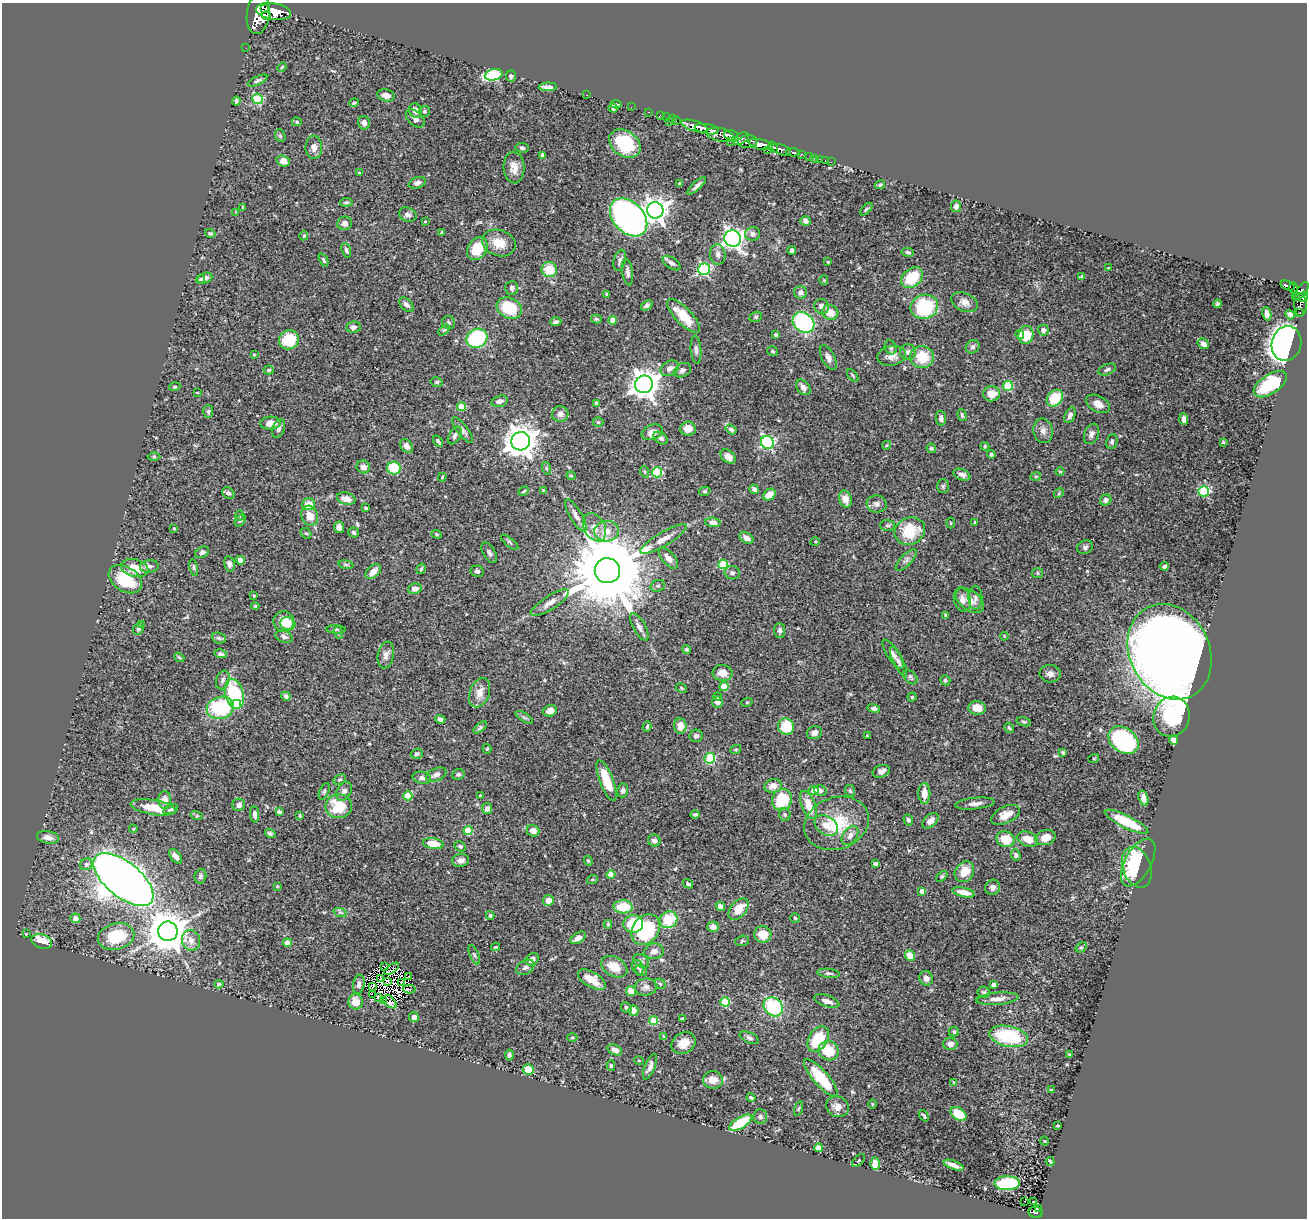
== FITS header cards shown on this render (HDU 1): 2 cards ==
NAXIS1  =                 1305
NAXIS2  =                 1216

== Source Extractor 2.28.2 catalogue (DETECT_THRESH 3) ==
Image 1305 x 1216 px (HDU 1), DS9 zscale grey, 1 PNG px = 1 image px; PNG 1309 x 1220 px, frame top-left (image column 1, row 1216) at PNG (2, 3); each listed source drawn as its Kron ellipse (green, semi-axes under 4 px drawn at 4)
Background 0.923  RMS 0.024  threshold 0.0717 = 3 sigma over >= 5 px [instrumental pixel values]
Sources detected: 497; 5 with non-positive FLUX_AUTO (blend fragments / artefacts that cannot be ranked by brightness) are neither listed nor drawn; the other 492 listed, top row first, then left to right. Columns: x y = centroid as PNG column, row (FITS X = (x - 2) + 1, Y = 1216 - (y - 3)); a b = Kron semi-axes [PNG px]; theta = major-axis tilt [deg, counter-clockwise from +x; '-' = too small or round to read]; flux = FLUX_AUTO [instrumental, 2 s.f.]
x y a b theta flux
264 8 2 2 - 310
273 11 18 8 -9 4500
258 14 21 11 83 5600
266 15 4 4 - 670
246 48 2 2 - 11
282 67 5 4 - 1.9
494 75 9 5 12 150
511 76 6 5 - 3.8
257 81 10 3 26 3.5
548 87 9 4 1 8.1
386 95 9 6 -12 9.1
587 95 3 2 - 150
257 99 5 5 - 75
236 101 4 4 - 3.8
354 103 4 3 - 2.4
616 104 5 4 - 4.2
631 107 2 2 - 11
613 108 5 4 - 3.3
415 110 7 6 - 9.7
424 111 5 5 - 2.9
648 112 3 2 - 23
660 115 2 2 - 11
666 117 2 2 - 16
415 119 11 7 -41 8.6
672 119 4 2 - 20
676 121 3 2 - 30
297 122 5 4 - 2.4
669 122 3 2 - 64
364 123 7 6 - 8.1
695 126 14 5 -17 1800
707 129 12 5 -9 1400
720 135 14 6 -11 920
280 136 6 5 - 2.5
731 136 7 5 -22 730
741 139 8 5 33 430
730 142 2 2 - 21
748 142 10 6 6 1100
625 144 17 12 -34 81
761 144 12 5 -13 2500
314 147 11 8 -87 9.8
773 147 6 4 -55 360
522 148 6 4 -9 3.6
781 150 10 5 -22 1100
767 151 4 3 - 140
793 152 7 4 -8 280
542 155 4 3 - 2.6
801 155 3 3 - 110
810 156 3 3 - 63
814 158 2 2 - 12
819 159 2 2 - 12
825 160 2 2 - 5.4
283 161 7 5 -18 14
831 162 2 2 - 8.7
514 167 16 10 -85 14
359 173 4 3 - 1.5
417 183 9 5 18 5.7
680 184 3 3 - 1.9
880 185 5 4 - 2.3
697 186 12 4 43 6
346 202 6 4 5 3
956 206 6 5 - 6.3
243 207 4 3 - 1.4
866 209 8 3 46 2.4
655 210 8 8 - 1300
236 212 3 3 - 1.1
408 215 9 6 -24 6
629 217 22 15 -46 910
425 221 3 3 - 1.6
806 221 5 4 - 6
345 223 7 6 - 8.1
210 233 5 3 - 2.4
442 233 4 3 - 3.3
753 234 7 7 - 5.4
304 236 4 4 - 2.4
733 238 8 8 - 790
499 243 17 13 -18 28
477 248 12 9 55 50
346 250 7 4 -70 4.2
792 250 4 4 - 3.6
908 252 6 4 -11 2.9
718 254 10 7 -86 7.3
324 260 7 3 -64 2.7
620 260 11 6 76 5.4
828 262 4 3 - 1.4
671 263 10 5 -33 5.7
1108 268 3 2 - 1.2
704 269 6 6 - 200
549 270 8 7 - 34
627 272 13 5 -82 7
1082 277 4 3 - 2.9
205 278 8 5 19 6.6
912 278 12 9 43 56
200 279 4 4 - 2.3
824 280 5 4 - 1.8
1288 286 7 4 -20 300
512 288 7 6 - 5.3
1293 288 6 3 -84 250
1301 291 11 5 54 700
801 292 6 6 - 7.7
607 294 4 3 - 2.3
1295 296 4 3 - 80
1303 297 5 4 - 450
965 302 14 9 -23 10
1217 304 4 3 - 3
406 305 9 5 -45 6.7
647 305 6 4 37 3.7
1300 305 12 6 -87 210
822 306 8 7 - 9.1
924 307 14 12 20 130
509 308 13 10 -26 67
830 312 8 7 - 21
1300 313 3 2 - 27
1267 314 7 4 -76 8.1
1290 314 5 4 - 5
684 316 22 8 -45 38
756 317 6 5 - 2.5
596 319 5 4 - 2.4
613 320 4 4 - 22
448 322 6 6 - 3.6
556 322 5 4 - 4.4
804 322 12 9 -37 180
353 327 7 5 7 7.1
444 330 6 4 43 2.3
1043 330 5 5 - 5.5
1020 334 4 4 - 18
776 335 4 3 - 2.9
1026 335 9 7 75 36
477 338 11 9 28 140
289 340 10 9 - 59
1203 344 6 5 - 9
1286 344 17 14 74 1100
891 347 7 5 -67 4.6
973 347 7 6 - 4.2
696 350 14 5 -85 5.3
772 351 6 4 -34 2.4
908 352 8 7 - 6.5
254 355 3 3 - 1.7
892 356 14 9 11 13
828 357 13 6 -63 7.8
922 357 12 11 - 43
670 368 10 7 28 9
1107 369 9 5 23 4.3
269 370 5 4 - 2.5
682 370 9 6 27 5.5
853 376 7 3 -51 1.9
437 382 6 4 -13 2.4
644 384 9 9 - 2000
1270 384 19 9 34 86
1008 386 5 5 - 80
175 387 6 3 19 1.7
803 387 9 6 -51 7.8
197 392 4 2 - 1
991 394 8 7 - 21
1055 398 9 7 46 47
499 401 8 5 14 7.3
596 403 4 3 - 3.4
1098 404 13 8 -28 14
462 407 4 4 - 35
208 411 6 5 - 2.7
560 414 8 8 - 9.9
962 415 6 3 -75 2.3
1070 415 8 5 67 6.8
941 418 7 5 -80 5.4
1184 419 6 4 -85 5.7
598 422 5 5 - 1.9
271 423 10 6 2 16
279 428 10 6 69 6.2
688 429 8 7 - 14
463 430 16 5 -53 6.7
731 430 6 4 -35 4.3
1043 431 12 9 -79 10
652 432 11 7 21 12
1091 434 10 7 69 6.8
455 435 9 5 59 4.7
661 438 8 5 -35 5.2
438 441 6 3 -54 3.4
521 441 9 9 - 2500
767 442 7 6 - 260
1112 442 7 5 78 4.1
1223 442 3 3 - 1.8
887 445 5 3 - 1.5
406 446 8 5 -49 7.9
985 446 4 4 - 2
931 448 5 4 - 3
991 454 4 4 - 3.8
154 457 6 4 0 2.2
728 457 8 6 -38 9.9
363 467 7 6 - 10
394 468 7 6 - 62
546 468 6 4 -72 2.2
645 472 6 4 -72 2
657 472 5 5 - 120
1060 472 4 3 - 1.4
962 475 9 5 -22 6.9
571 476 4 4 - 1.6
1036 476 5 3 - 1.5
442 477 4 3 - 1.8
943 486 7 5 90 3.2
754 489 5 4 - 5.4
524 491 6 3 28 1.8
544 491 3 3 - 3.3
705 491 6 4 12 2.7
1204 491 5 5 - 120
228 493 7 5 -35 4.3
1059 493 5 4 - 1.7
769 495 7 5 40 16
346 499 9 6 -14 13
845 499 8 6 -73 14
1106 500 6 5 - 4.7
309 504 6 6 - 19
877 504 10 8 -10 7.3
366 508 3 3 - 2.2
240 515 5 4 - 2.1
576 515 19 6 -59 9.2
310 516 10 8 -73 19
240 520 7 5 48 2.9
713 522 7 5 -5 8.9
951 523 5 3 - 1.3
975 523 4 3 - 2.7
888 525 7 5 -1 3
339 527 6 5 - 7.1
594 527 15 10 -60 16
174 528 4 3 - 1.5
607 531 12 10 4 18
910 531 15 13 28 56
306 533 6 4 -39 2.3
354 533 5 5 - 3.5
437 534 5 4 - 2.2
747 538 8 5 -27 8.4
663 539 26 7 30 16
510 542 11 3 -40 2.8
815 542 5 3 - 1.4
1085 547 8 6 28 4.3
202 552 7 5 30 4.5
489 553 11 6 -60 4.8
668 558 13 6 -50 11
240 560 4 4 - 19
906 560 14 5 46 6.5
229 564 8 5 -79 5.3
346 564 7 4 -8 2.5
723 564 5 5 - 80
149 566 9 6 7 6.1
1164 566 4 3 - 3.5
194 567 8 4 -80 2.7
135 568 14 9 -14 29
421 569 5 3 - 1.8
477 571 6 5 - 4.3
607 571 13 12 - 29000
373 572 9 5 44 13
732 573 7 6 - 4.9
1037 573 5 5 - 2.4
125 579 18 12 -32 64
658 586 7 5 20 3.3
415 589 7 5 13 12
254 596 3 3 - 1.4
975 598 12 7 89 6.3
962 600 12 8 -78 11
970 600 16 10 -37 18
550 603 22 7 32 13
255 606 4 4 - 2.1
946 615 4 3 - 2
284 621 10 10 - 24
288 624 7 6 - 11
142 625 4 4 - 2.3
639 627 15 6 -60 7.7
138 629 6 5 - 2.9
336 629 10 3 -3 2.3
780 630 7 5 -87 4.9
338 632 6 4 -72 2.1
1004 636 4 3 - 1.3
284 637 9 6 -21 4.9
219 638 7 5 -21 3.2
686 649 4 4 - 2.7
1170 652 49 40 -64 4000
221 654 6 4 -10 4.5
893 654 17 6 -57 7.3
386 655 13 8 79 8.9
179 657 5 3 - 2
899 662 16 5 -64 6
722 673 10 8 -9 18
1050 674 10 9 - 7.7
910 677 8 5 -46 3.8
223 680 9 6 73 5.8
945 680 5 4 - 2.6
724 687 4 4 - 33
681 688 6 4 -29 1.8
480 693 15 9 68 16
234 694 15 9 -76 130
286 696 5 4 - 4
717 697 4 2 - 1.2
912 697 4 4 - 2
717 702 6 5 - 6.8
747 702 5 3 - 1.5
236 704 5 4 - 45
220 708 14 11 16 120
874 708 6 4 -14 4.5
977 708 9 6 -6 19
550 711 7 5 23 12
524 717 10 3 -32 2.9
1171 717 20 18 71 87
440 719 5 4 - 5.2
1024 722 7 4 -14 2.5
680 726 7 6 - 17
786 726 8 8 - 52
480 727 8 4 42 3.1
647 727 5 4 - 2.5
1009 728 5 4 - 2.1
814 733 7 6 - 7.4
696 736 6 6 - 5.1
867 736 3 3 - 1.7
1123 740 16 12 -37 200
1174 740 5 4 - 14
487 749 5 4 - 2.1
736 749 5 3 - 1.5
1063 753 4 3 - 2.7
417 754 6 5 - 3.4
710 758 5 5 - 100
1094 758 5 3 - 1.4
881 771 9 6 17 7.6
458 774 6 5 - 3.8
436 775 11 6 24 7.1
422 778 9 6 -11 5.8
340 780 6 4 31 2.7
607 781 21 6 -69 45
773 786 9 7 10 12
623 790 7 5 82 5.3
820 790 6 5 - 4
324 791 9 4 66 2.8
344 791 10 7 57 7.6
814 791 5 4 - 20
850 791 6 4 -68 2.3
924 793 10 6 -90 15
408 796 4 4 - 37
480 796 4 3 - 1.4
1143 798 8 4 -73 8.8
165 800 9 6 89 13
782 800 11 9 61 63
975 803 19 5 6 9
239 805 6 6 - 7.3
808 805 15 7 -68 26
339 806 13 12 - 56
153 807 22 7 -9 35
171 809 8 4 20 3.1
487 809 5 5 - 6.6
279 812 4 3 - 5.4
255 814 8 4 -84 5.5
695 814 4 3 - 2.9
785 814 6 5 - 2.8
1006 815 15 8 26 15
197 816 6 4 -16 2
300 816 4 3 - 1.9
908 820 6 4 -66 3.2
930 821 9 6 43 8.8
1127 822 24 6 -26 65
837 823 33 26 19 76
826 825 13 9 -36 17
133 829 4 4 - 1.7
468 830 4 4 - 37
533 831 6 5 - 11
270 833 5 4 - 3.7
850 836 10 7 55 9
48 837 11 6 -11 9
1046 838 10 7 14 21
1006 839 9 7 -18 40
1028 839 11 7 -21 21
654 841 6 6 - 6.1
433 844 10 5 -7 27
460 846 6 4 -27 3.4
1016 855 6 4 -68 4.1
176 856 8 4 -52 9.7
461 860 8 6 10 7.7
588 861 5 4 - 2.1
875 863 4 3 - 2.6
1138 863 26 13 61 120
86 864 6 6 - 6.3
1137 867 21 14 -70 110
964 872 11 9 54 24
611 875 4 4 - 36
200 876 7 5 75 4.5
942 876 6 4 40 2.3
123 879 36 17 -39 2600
592 880 5 3 - 1.5
688 884 5 3 - 3
277 886 3 3 - 1.3
992 887 8 7 - 7.5
922 891 4 4 - 9.1
964 892 11 4 -12 18
548 900 5 5 - 15
720 906 5 4 - 7.4
623 907 9 6 -2 49
738 909 12 7 49 28
340 912 7 4 -19 3.5
490 915 4 3 - 2.5
75 918 5 5 - 10
795 918 5 5 - 2.2
668 920 9 8 - 51
608 924 4 4 - 3.1
633 924 10 9 - 63
713 927 6 5 - 8.1
646 930 16 13 51 120
168 931 10 9 - 4900
26 934 3 3 - 1.3
763 934 8 8 - 27
116 937 18 13 14 73
578 938 8 5 31 9.7
191 940 11 9 -70 12
42 941 10 7 -20 33
742 941 7 5 16 2.5
287 943 4 4 - 21
495 947 4 3 - 1.8
1081 947 6 4 47 3.1
654 951 10 7 10 7.7
474 955 10 4 -66 3.9
910 956 5 5 - 21
532 959 7 5 33 9.6
641 961 8 6 -34 4.9
385 967 4 2 - 1.9
525 967 9 6 31 5.2
614 967 14 9 -29 30
638 967 7 5 -63 4.5
392 969 8 2 36 2.2
641 971 6 5 - 3.6
828 973 11 4 -7 3.8
408 977 3 2 - 1.7
926 978 7 6 - 8.8
381 979 2 2 - 1.9
592 980 15 7 -30 25
388 981 3 3 - 3.2
401 982 3 2 - 0.88
219 984 4 3 - 2.4
359 984 9 5 79 5.4
660 984 6 4 -44 2.1
994 985 4 3 - 5.9
373 987 4 2 - 2.5
646 987 11 8 6 7.9
409 989 6 2 1 12
631 991 5 5 - 21
984 992 6 6 - 3
372 994 2 2 - 1200
379 997 3 2 - 1.4
998 999 21 6 5 12
383 1000 2 2 - 360
827 1001 13 5 -18 8.9
355 1002 8 7 - 20
390 1002 8 5 -42 32
725 1002 4 4 - 63
773 1007 10 8 -44 110
626 1008 6 5 - 3.1
633 1011 5 5 - 13
414 1017 5 5 - 8
682 1019 3 3 - 1.9
653 1021 4 4 - 62
954 1032 5 5 - 3.1
664 1036 4 3 - 2.2
1009 1036 20 10 -12 110
572 1038 5 3 - 1.9
749 1038 10 5 -25 4.5
818 1039 14 9 59 66
683 1043 13 10 30 19
950 1044 7 6 - 9.1
615 1050 8 5 -26 10
829 1051 10 9 - 37
509 1055 5 4 - 3.7
1069 1055 4 3 - 2
639 1061 5 3 - 1.2
611 1066 5 4 - 2.7
650 1066 14 5 68 8.4
528 1070 5 5 - 30
821 1078 23 7 -49 71
713 1080 10 8 -1 16
954 1082 3 3 - 1.3
1051 1090 3 2 - 1.7
751 1097 5 3 - 2.8
872 1104 4 3 - 1.5
837 1107 12 10 -23 12
799 1109 7 3 71 1.8
958 1114 9 6 -36 38
760 1116 7 7 - 4.1
924 1116 6 3 -53 2
740 1123 13 5 31 73
1058 1125 3 3 - 1.8
1045 1141 4 3 - 1.1
818 1148 4 4 - 21
858 1161 8 5 45 2.2
1050 1161 4 3 - 2.3
875 1164 6 5 - 17
954 1165 11 3 -21 9.1
1007 1183 13 7 2 110
1025 1201 3 2 - 2.2
1034 1202 3 2 - 1.1
1038 1208 3 2 - 29
1035 1212 7 5 -10 150
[5 non-positive-flux detections neither listed nor drawn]